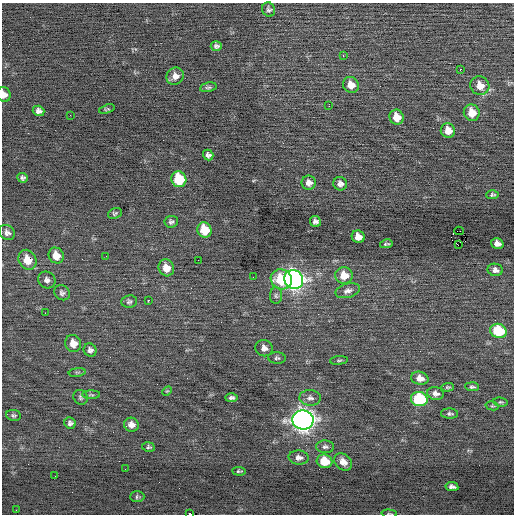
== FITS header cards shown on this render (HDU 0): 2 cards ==
NAXIS1  =                  512 / Axis length
NAXIS2  =                  512 / Axis length

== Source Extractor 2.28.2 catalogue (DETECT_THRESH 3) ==
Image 512 x 512 px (HDU 0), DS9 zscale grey, 1 PNG px = 1 image px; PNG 516 x 516 px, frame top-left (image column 1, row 512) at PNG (2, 3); each listed source drawn as its Kron ellipse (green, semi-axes under 4 px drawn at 4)
Background -0.0277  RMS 0.73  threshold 2.2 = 3 sigma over >= 5 px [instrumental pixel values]
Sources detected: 86; all 86 listed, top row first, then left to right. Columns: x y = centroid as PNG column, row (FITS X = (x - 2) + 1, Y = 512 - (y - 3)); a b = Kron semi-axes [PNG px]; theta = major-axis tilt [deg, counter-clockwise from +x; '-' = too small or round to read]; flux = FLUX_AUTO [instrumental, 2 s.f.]
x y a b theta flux
269 10 7 6 - 120
216 46 5 5 - 140
343 56 3 2 - 110
460 69 3 2 - 300
175 76 9 8 - 320
351 85 8 7 - 540
480 86 10 9 - 570
208 87 8 4 11 100
4 94 8 6 -73 290
329 106 2 2 - 160
107 109 8 3 16 64
39 111 6 5 - 190
472 113 8 8 - 800
70 115 2 2 - 83
397 117 7 7 - 710
448 131 7 7 - 560
208 155 5 5 - 140
22 178 5 5 - 120
179 179 8 7 - 2400
309 183 7 7 - 250
340 184 7 6 - 210
492 195 6 4 3 90
115 213 7 5 20 89
315 221 6 5 - 160
171 222 7 6 - 130
204 230 8 7 - 1300
459 231 5 2 - 11
7 233 8 7 - 190
358 237 6 6 - 420
497 243 6 5 - 260
386 244 6 2 12 71
458 245 2 2 - 16000
56 256 8 7 - 620
106 256 2 2 - 24
27 260 10 8 -60 900
198 260 2 2 - 130
166 268 8 7 - 550
495 270 8 6 -9 220
344 275 9 8 - 770
253 277 2 2 - 100
281 279 11 10 - 1900
294 279 10 9 - 23000
47 280 9 8 - 200
348 291 12 7 16 240
62 293 8 7 - 150
276 296 8 6 -88 130
148 300 3 2 - 100
129 301 8 6 8 120
45 313 2 2 - 22
498 331 8 7 - 2400
73 343 8 8 - 530
264 348 8 8 - 270
90 350 7 6 - 160
277 358 8 5 -4 110
339 360 9 3 5 71
77 372 8 4 8 72
420 378 9 6 -12 420
448 387 6 4 2 78
472 387 7 4 -4 100
167 391 5 3 - 46
435 393 8 6 -10 250
91 395 9 3 -1 79
81 397 8 7 - 120
231 398 6 4 0 120
310 398 11 8 -3 220
419 399 8 7 - 3700
501 402 7 4 -6 76
492 406 7 4 -13 69
450 414 8 5 -3 110
13 415 7 5 -8 99
303 420 10 9 - 34000
70 423 6 5 - 140
131 425 7 7 - 300
148 447 6 5 - 85
325 447 9 6 -2 140
299 458 10 7 -5 260
325 461 8 6 -17 1200
343 462 10 7 -41 380
125 469 2 2 - 39
239 471 7 3 -5 76
55 476 2 2 - 59
452 487 6 4 -11 170
137 497 7 5 2 92
16 510 2 2 - 33
190 514 3 2 - 770
389 514 8 2 -4 44
At the frame edge (FLAGS 8, measured only in part): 3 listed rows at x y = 4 94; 190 514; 389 514